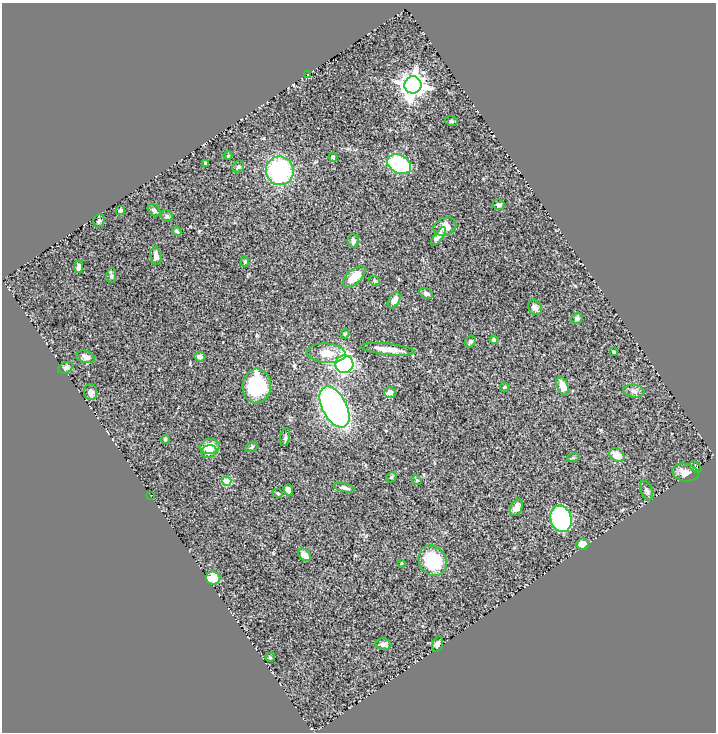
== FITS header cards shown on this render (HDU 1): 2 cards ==
NAXIS1  =                  714
NAXIS2  =                  730

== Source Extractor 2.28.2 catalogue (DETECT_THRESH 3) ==
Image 714 x 730 px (HDU 1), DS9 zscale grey, 1 PNG px = 1 image px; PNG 718 x 734 px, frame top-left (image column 1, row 730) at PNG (2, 3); each listed source drawn as its Kron ellipse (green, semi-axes under 4 px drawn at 4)
Background 0.625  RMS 0.055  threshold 0.166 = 3 sigma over >= 5 px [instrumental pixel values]
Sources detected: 72; all 72 listed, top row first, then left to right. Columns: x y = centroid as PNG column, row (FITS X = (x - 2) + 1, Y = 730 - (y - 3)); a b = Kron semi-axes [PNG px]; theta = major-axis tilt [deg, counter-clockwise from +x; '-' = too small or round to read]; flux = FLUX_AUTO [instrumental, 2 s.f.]
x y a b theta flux
308 75 2 2 - 3
413 85 8 8 - 3200
451 121 6 4 -12 4
228 156 4 4 - 3.2
333 157 4 4 - 5
205 164 3 3 - 4.9
399 164 12 9 -28 310
238 167 6 5 - 7.3
280 171 14 14 - 410
499 205 6 5 - 7.5
120 210 5 4 - 6.4
154 210 7 5 -44 8.5
167 216 6 5 - 6.3
99 221 7 5 69 7.2
445 227 12 9 22 30
177 231 5 3 - 5.6
438 236 11 4 53 17
353 241 7 5 -87 12
156 256 9 5 -81 18
245 262 5 4 - 5.2
79 267 6 4 81 12
111 276 7 5 84 6.4
354 277 14 7 42 70
375 281 6 4 -40 5.2
426 293 7 5 -27 9.6
394 300 9 5 60 23
535 307 8 6 -63 12
577 318 6 5 - 8.6
345 334 5 4 - 4.6
494 340 4 4 - 16
470 342 6 5 - 8.2
388 349 27 5 -6 47
614 352 3 3 - 8
326 353 19 9 -5 58
85 357 9 6 -16 17
200 357 5 4 - 13
344 364 9 9 - 480
65 368 7 5 27 12
257 386 17 14 86 270
563 386 10 5 -69 35
504 387 4 4 - 3.7
634 391 10 6 -7 12
90 392 8 6 -82 17
390 392 6 5 - 16
334 407 22 12 -62 1300
285 437 9 5 80 7.4
165 439 4 4 - 3.7
210 446 10 7 7 55
252 447 7 4 29 5.7
209 451 8 6 18 17
617 455 8 6 -37 53
573 458 6 4 18 4.6
695 467 7 4 -43 5.2
685 472 13 8 -10 29
391 477 5 4 - 4.5
417 480 5 4 - 4
227 481 5 4 - 120
344 488 10 4 -13 11
288 490 5 5 - 14
647 491 10 5 -67 11
278 493 5 3 - 4.3
151 495 2 2 - 1.8
516 507 9 5 62 17
561 519 13 10 -74 430
583 544 6 5 - 27
304 555 7 5 -41 26
433 561 15 13 -55 170
401 563 4 3 - 2.9
213 578 7 6 - 59
383 644 8 5 -9 13
438 644 8 5 76 10
270 657 5 4 - 3.9